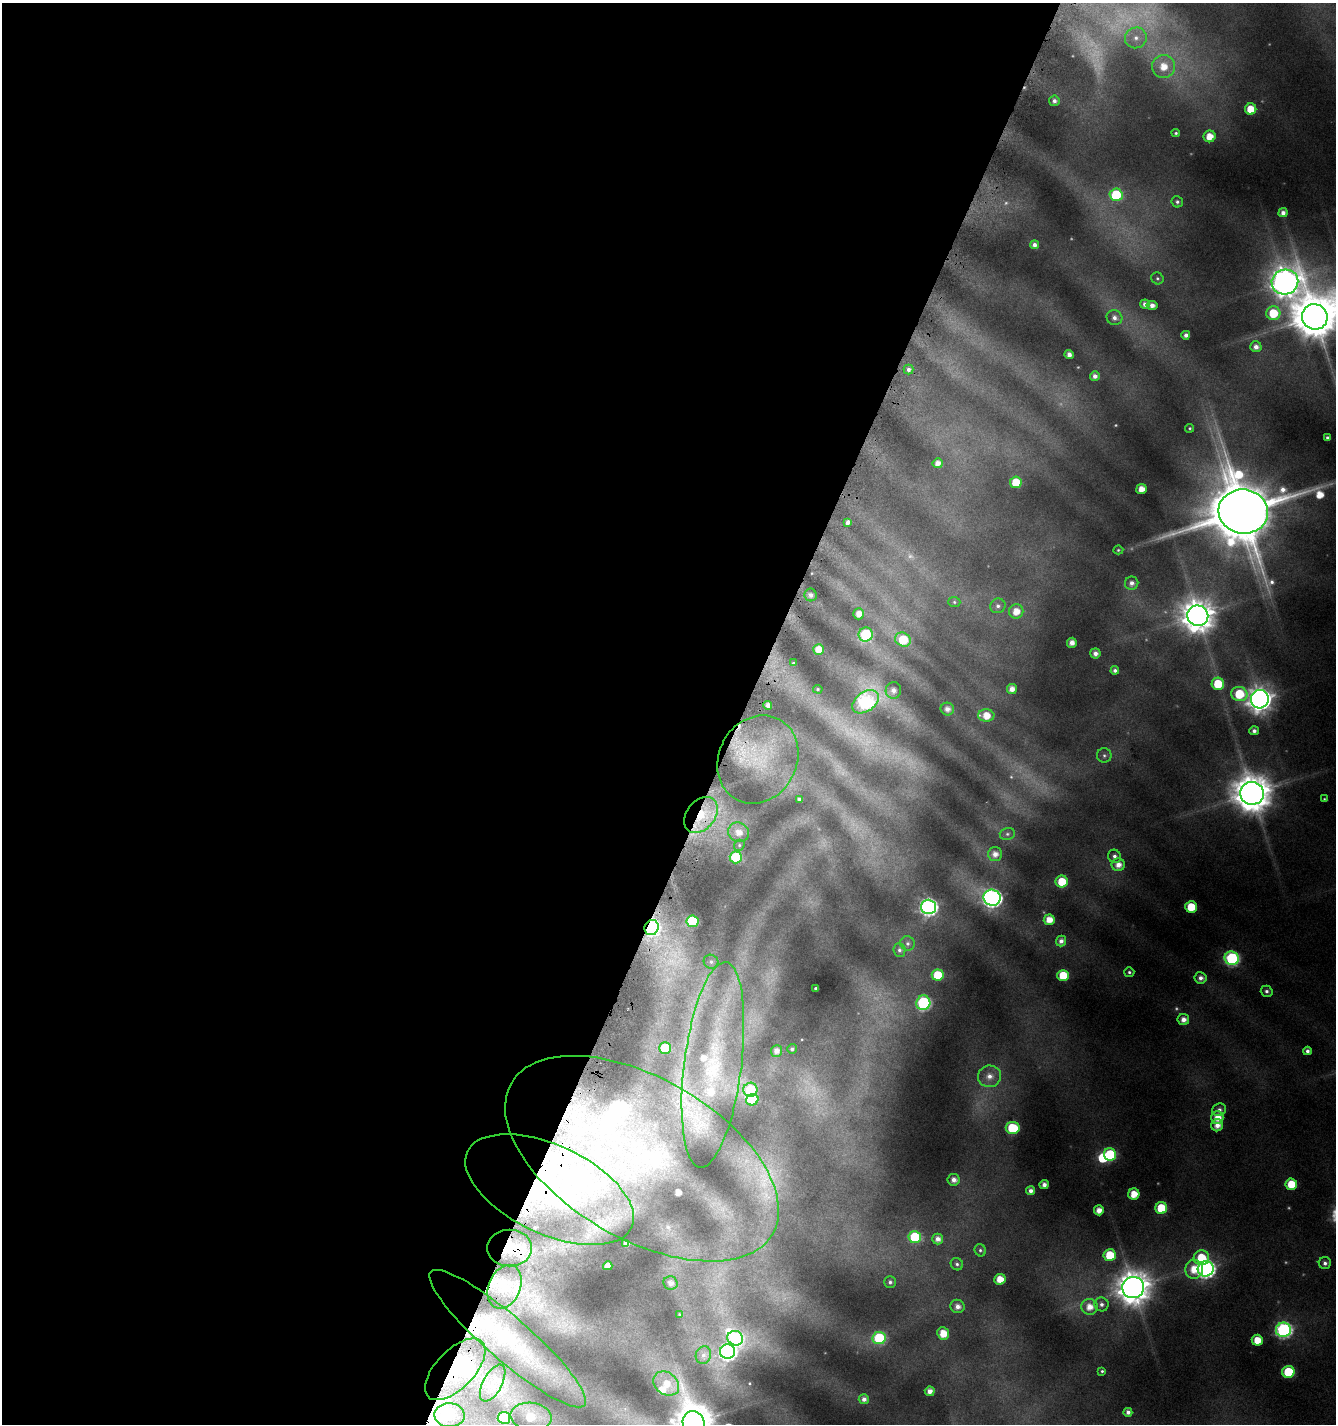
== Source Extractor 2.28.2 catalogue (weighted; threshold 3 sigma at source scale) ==
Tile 5 of 4 x 4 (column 1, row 2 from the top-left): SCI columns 215-1548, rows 2876-4297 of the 5861 x 5722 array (HDU 1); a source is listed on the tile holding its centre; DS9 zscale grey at full resolution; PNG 1338 x 1426 px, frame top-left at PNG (2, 3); each listed source drawn as its Kron ellipse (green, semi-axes under 4 px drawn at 4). Shown black and unused: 56% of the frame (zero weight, under 4 of 8 exposures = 2% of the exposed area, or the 3 px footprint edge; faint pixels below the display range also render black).
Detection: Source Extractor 2.28.2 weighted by HDU 2 'WHT'; one run over the whole footprint, this tile lists its part. Background 0.0867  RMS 0.0095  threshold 0.0388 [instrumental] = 3 sigma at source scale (4.09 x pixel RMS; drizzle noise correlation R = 1.36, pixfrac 0.8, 0.0396/0.0396 arcsec/px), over >= 5 px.
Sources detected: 188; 20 too faint to see at this stretch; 6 inside a brighter object's white glare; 1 cosmic-ray / hot-pixel residue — neither listed nor drawn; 10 inside a brighter listed object's ellipse — not listed separately; the other 151 listed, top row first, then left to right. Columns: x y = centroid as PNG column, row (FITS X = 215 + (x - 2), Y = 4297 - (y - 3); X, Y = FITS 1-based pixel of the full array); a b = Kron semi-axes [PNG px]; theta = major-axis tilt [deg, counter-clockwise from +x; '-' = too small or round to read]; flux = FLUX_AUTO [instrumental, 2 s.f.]
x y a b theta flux
1136 38 11 10 - 9.6
1164 66 12 11 - 19
1054 101 5 5 - 3.6
1251 109 5 5 - 19
1176 133 4 4 - 1.7
1209 136 6 6 - 15
1116 195 6 6 - 62
1177 202 6 5 - 2.3
1283 213 4 4 - 5.1
1034 245 4 4 - 4.6
1157 278 6 5 - 1.9
1285 282 13 12 - 1500
1145 304 5 4 - 4.9
1152 305 5 4 - 5.9
1273 313 7 7 - 34
1315 317 13 12 - 4200
1114 318 8 7 - 5.2
1186 335 4 4 - 4.2
1256 347 5 5 - 5.9
1069 355 4 4 - 6.1
908 369 5 5 - 3.1
1095 376 5 4 - 5.4
1190 428 4 4 - 1.3
1327 438 3 3 - 1.9
938 463 5 5 - 7.5
1016 482 6 6 - 33
1141 489 5 5 - 12
1243 512 25 22 -8 8600
848 522 4 4 - 4.6
1118 550 5 4 - 1.3
1132 583 7 6 - 5.3
811 595 6 6 - 4.5
954 602 6 5 - 1.6
998 606 8 7 - 3.5
1016 611 7 7 - 13
859 614 5 5 - 9.2
1198 616 10 10 - 2100
866 634 7 7 - 91
903 640 8 6 -25 41
1072 643 5 5 - 8.4
819 650 5 5 - 12
1095 653 5 5 - 5.3
793 663 3 3 - 0.94
1115 670 4 4 - 3.2
1218 684 6 6 - 33
818 689 5 4 - 1.1
1012 689 5 5 - 8.5
893 690 8 7 - 7.1
1239 694 8 7 - 40
1260 699 9 9 - 1100
866 702 15 9 35 200
768 705 4 4 - 6.2
947 709 7 6 - 6.4
986 715 8 6 -3 14
1254 731 5 4 - 4.1
1104 755 7 7 - 2.7
758 759 45 39 61 86
1252 793 12 11 - 3000
799 799 4 4 - 3
1324 799 3 3 - 1
701 815 20 14 52 42
739 832 11 9 -29 11
1007 834 8 6 14 2.5
739 845 6 5 - 1.6
995 854 7 6 - 7.7
1114 856 7 6 - 3.5
736 857 6 6 - 78
1118 865 6 6 - 9.3
1062 881 6 6 - 26
992 898 8 8 - 440
928 907 7 7 - 350
1191 907 6 5 - 29
1049 920 5 5 - 14
692 921 6 6 - 72
652 927 8 7 - 210
1061 941 5 5 - 5.3
908 943 7 7 - 3.1
899 950 6 6 - 2.8
1232 958 7 7 - 150
711 962 7 7 - 3.1
1129 972 5 5 - 2.2
938 975 6 5 - 37
1063 975 6 5 - 34
1201 978 6 5 - 5.3
815 988 3 3 - 1.3
1267 991 6 5 - 3
923 1003 7 7 - 140
1183 1020 6 5 - 7.7
665 1048 6 6 - 49
792 1049 5 5 - 2.5
777 1051 6 5 - 6.3
1307 1051 4 4 - 3.6
713 1065 103 28 83 130
989 1076 11 11 - 10
750 1090 7 7 - 59
752 1100 6 5 - 31
1219 1110 7 6 - 4.1
1217 1117 6 6 - 14
1217 1125 6 6 - 8.8
1013 1128 7 6 - 52
1110 1154 6 6 - 65
642 1159 151 80 -30 360
954 1180 6 6 - 6.7
1291 1184 6 5 - 25
1044 1185 4 4 - 6.1
550 1189 90 44 -25 200
1031 1191 4 4 - 4.9
1134 1194 5 5 - 18
1161 1208 6 6 - 37
1099 1210 5 5 - 9.6
915 1237 6 6 - 67
938 1239 5 5 - 6.3
626 1243 4 4 - 4
510 1248 22 18 0 29
980 1250 6 5 - 2.1
1110 1255 6 6 - 35
1201 1258 8 7 - 34
1325 1263 6 6 - 3.7
957 1264 6 6 - 2.5
608 1266 5 4 - 6.4
1194 1269 9 9 - 20
1206 1269 8 7 - 360
1000 1279 6 5 - 16
890 1282 6 5 - 2.7
670 1283 7 6 - 5.3
505 1287 23 15 66 21
1133 1288 11 10 - 2200
1101 1304 7 7 - 4.2
957 1306 7 6 - 6.6
1089 1307 8 8 - 13
679 1314 4 4 - 1.3
1283 1330 7 7 - 260
943 1333 6 5 - 18
735 1338 8 7 - 110
879 1338 6 6 - 71
508 1339 102 22 -41 110
1257 1340 5 5 - 19
728 1352 7 7 - 340
703 1355 9 7 72 4
455 1369 38 19 46 52
1102 1371 3 3 - 1.4
1288 1372 6 6 - 59
493 1383 20 9 62 12
666 1384 14 11 -38 16
930 1391 5 4 - 7.4
864 1399 5 5 - 4.9
1128 1412 4 4 - 4.3
450 1415 15 12 -3 20
531 1417 20 13 -7 36
504 1418 6 6 - 89
694 1423 12 10 -60 2700
Overlapping masked pixels (flux is a lower limit): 7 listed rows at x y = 701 815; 652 927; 642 1159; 550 1189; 510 1248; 508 1339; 455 1369
Isophote crosses this tile's border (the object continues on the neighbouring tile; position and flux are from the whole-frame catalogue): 2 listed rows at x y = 1315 317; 694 1423